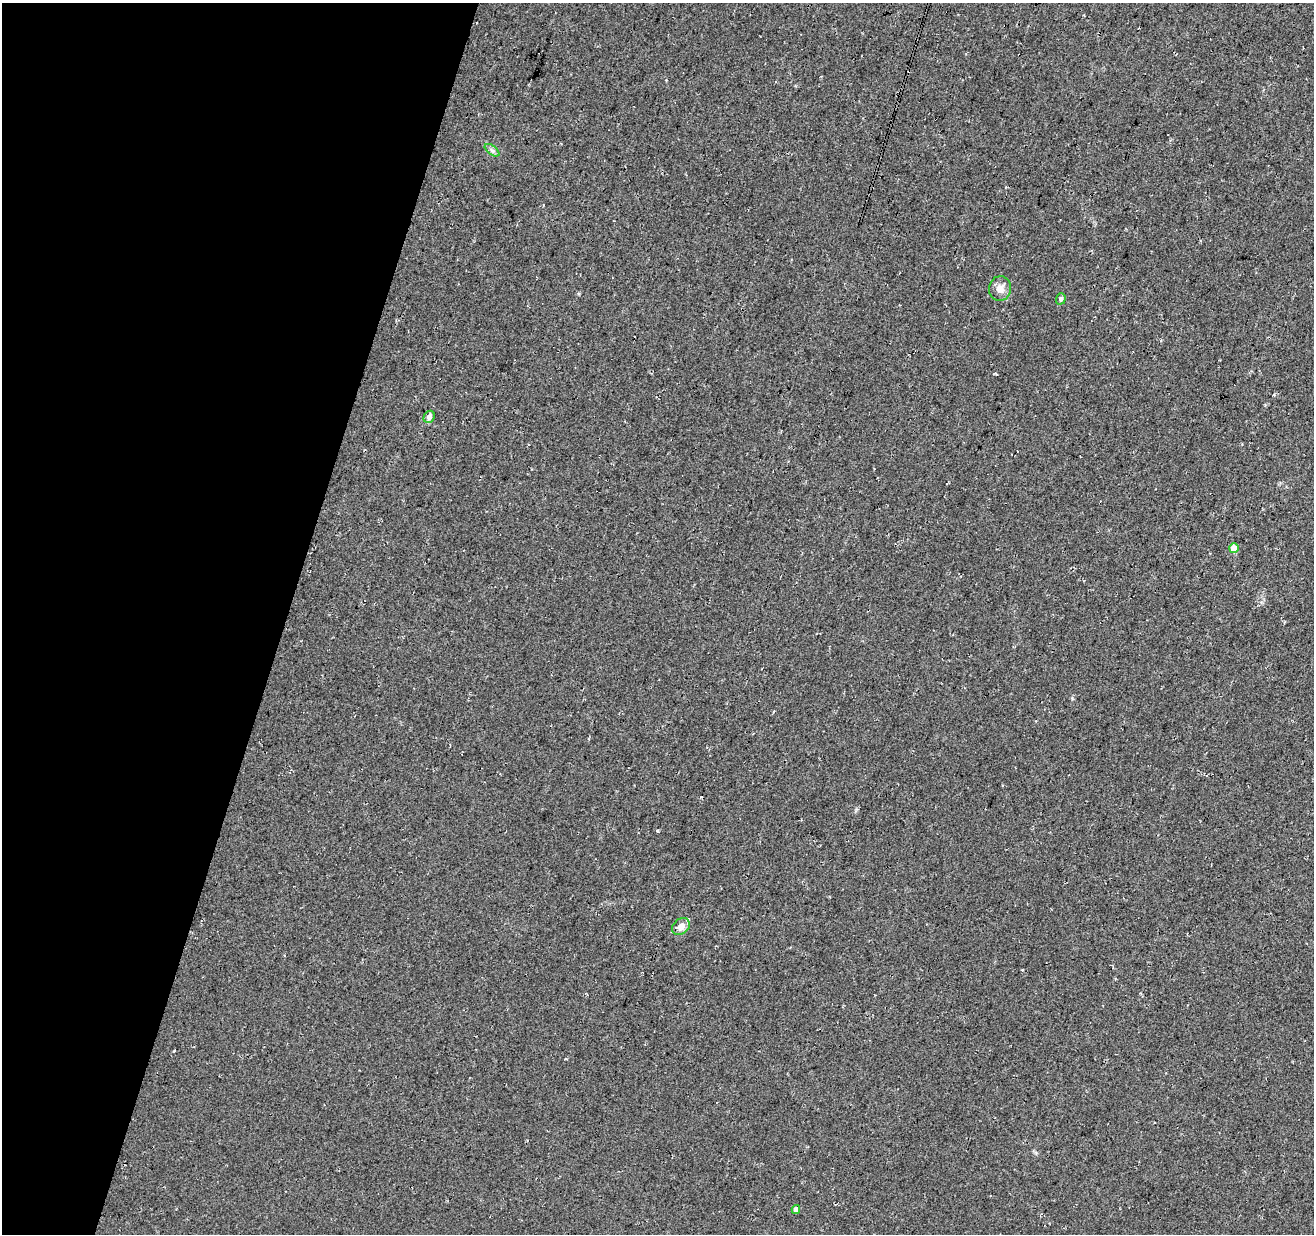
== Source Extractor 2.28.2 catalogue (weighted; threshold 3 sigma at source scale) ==
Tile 9 of 4 x 4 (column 1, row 3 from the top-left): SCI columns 10-1321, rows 1514-2745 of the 5258 x 5429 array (HDU 1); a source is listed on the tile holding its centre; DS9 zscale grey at full resolution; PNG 1316 x 1236 px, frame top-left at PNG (2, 3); each listed source drawn as its Kron ellipse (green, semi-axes under 4 px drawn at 4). Shown black and unused: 22% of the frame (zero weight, under 3 of 4 exposures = <1% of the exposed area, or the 3 px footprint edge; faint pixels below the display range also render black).
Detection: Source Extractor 2.28.2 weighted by HDU 2 'WHT'; one run over the whole footprint, this tile lists its part. Background 0.0339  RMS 0.0092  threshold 0.0414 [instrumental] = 3 sigma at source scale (4.5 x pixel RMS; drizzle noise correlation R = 1.50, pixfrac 1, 0.0396/0.0396 arcsec/px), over >= 5 px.
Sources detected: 7; all 7 listed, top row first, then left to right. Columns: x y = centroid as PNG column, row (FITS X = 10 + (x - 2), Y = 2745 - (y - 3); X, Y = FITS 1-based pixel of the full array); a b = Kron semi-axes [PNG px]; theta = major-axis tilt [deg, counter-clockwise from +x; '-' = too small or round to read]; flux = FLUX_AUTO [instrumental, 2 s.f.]
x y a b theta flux
492 150 8 4 -37 2.5
1000 289 12 11 - 8.1
1061 299 6 5 - 2.4
429 417 6 5 - 4.9
1234 548 5 5 - 17
681 926 10 7 40 8.2
796 1210 4 4 - 5.5